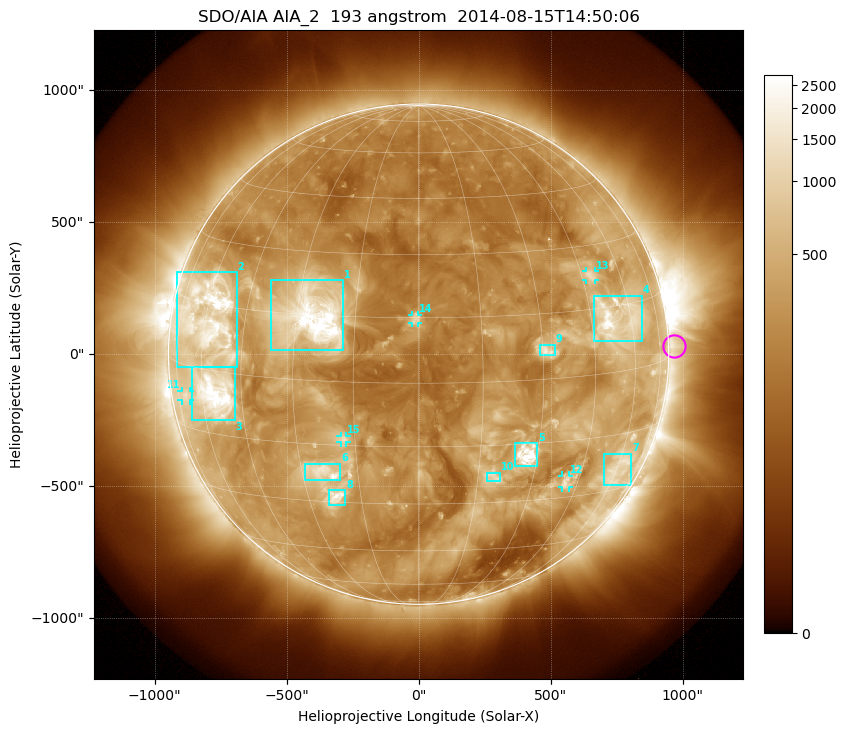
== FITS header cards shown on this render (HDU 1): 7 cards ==
TELESCOP= 'SDO/AIA'
INSTRUME= 'AIA_2'
WAVELNTH=                  193
WAVEUNIT= 'angstrom'
DATE-OBS= '2014-08-15T14:50:06.84'
CTYPE1  = 'HPLN-TAN'
CTYPE2  = 'HPLT-TAN'

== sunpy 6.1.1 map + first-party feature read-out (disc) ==
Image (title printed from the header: SDO/AIA AIA_2  193 angstrom  2014-08-15T14:50:06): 1024 x 1024 px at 2.4 arcsec/px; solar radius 948 arcsec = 395 px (full disc in frame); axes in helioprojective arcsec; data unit not stated in the header (colour bar unlabelled)
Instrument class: DISC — disc imager (sunpy class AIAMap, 193 A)
Bright regions (active regions / flare kernels): reference = the median radial profile (limb darkening/brightening removed); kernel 9 px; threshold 5 sigma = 681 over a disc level ~267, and >= 1.15x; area >= 12 px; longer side >= 9 px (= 22 arcsec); searched inside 0.97 R_sun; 15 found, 15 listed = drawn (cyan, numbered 1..; 5 of them under ~33 arcsec drawn as corner ticks so the feature stays visible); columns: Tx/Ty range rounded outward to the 5 arcsec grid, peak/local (2 s.f.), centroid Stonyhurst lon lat
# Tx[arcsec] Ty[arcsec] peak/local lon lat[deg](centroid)
1 -560..-285 15..280 15 -25 +15
2 -920..-685 -50..310 14 -59 +12
3 -860..-695 -250..-50 13 -55 -5
4 665..845 50..220 9.6 +54 +12
5 365..450 -425..-335 15 +27 -18
6 -435..-295 -480..-415 6.9 -24 -22
7 700..810 -500..-375 4.4 +60 -24
8 -340..-275 -570..-515 7.9 -22 -28
9 460..515 -5..35 5.9 +31 +7
10 260..310 -485..-445 4 +19 -23
11 -900..-865 -175..-140 3.6 -69 -7
12 545..570 -505..-460 5 +41 -26
13 635..670 280..315 4.4 +48 +23
14 -25..0 115..150 6 -1 +15
15 -295..-270 -335..-310 4.2 -18 -13
Off-limb structures (1.02-1.3 R_sun): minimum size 162 px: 2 found; the strongest spans PA ~225..305 deg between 1.02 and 1.3 R_sun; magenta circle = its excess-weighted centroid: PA ~270 deg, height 1.02 R_sun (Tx ~970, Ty ~30 arcsec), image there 2.2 x the reference